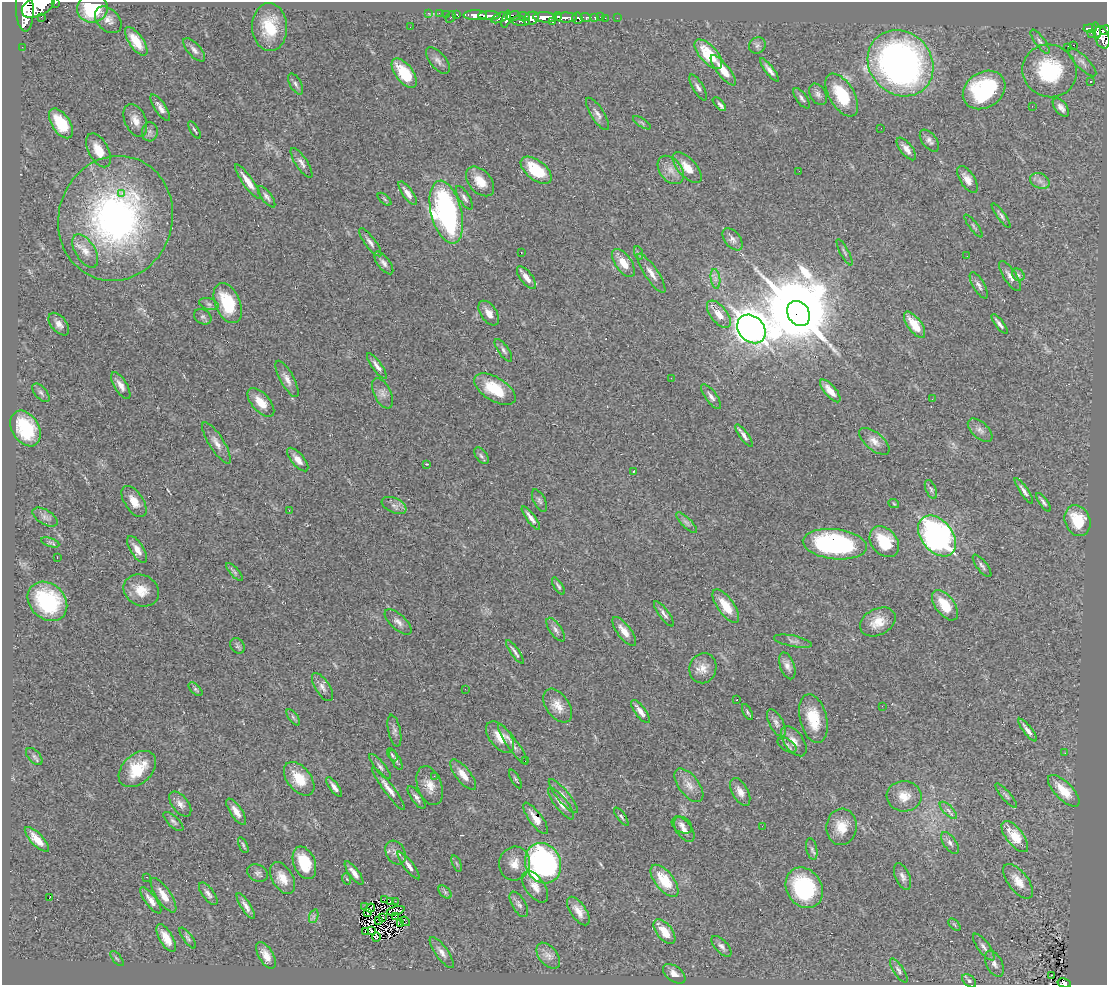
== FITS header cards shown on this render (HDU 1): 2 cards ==
NAXIS1  =                 1105
NAXIS2  =                  983

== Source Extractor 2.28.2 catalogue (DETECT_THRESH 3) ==
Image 1105 x 983 px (HDU 1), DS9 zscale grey, 1 PNG px = 1 image px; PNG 1109 x 987 px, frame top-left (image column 1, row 983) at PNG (2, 2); each listed source drawn as its Kron ellipse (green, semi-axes under 4 px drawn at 4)
Background 0.611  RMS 0.03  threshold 0.0912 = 3 sigma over >= 5 px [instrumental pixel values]
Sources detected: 285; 4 with non-positive FLUX_AUTO (blend fragments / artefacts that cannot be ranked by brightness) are neither listed nor drawn; the other 281 listed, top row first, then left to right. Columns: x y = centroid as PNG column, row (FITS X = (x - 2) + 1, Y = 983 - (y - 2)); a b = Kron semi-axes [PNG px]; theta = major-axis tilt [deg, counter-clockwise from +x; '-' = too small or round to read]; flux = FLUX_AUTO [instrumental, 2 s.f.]
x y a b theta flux
55 3 3 2 - 71
38 5 18 10 28 5500
92 8 15 14 - 120
25 9 22 9 -87 5400
428 13 3 2 - 12
439 13 2 2 - 11
446 14 2 2 - 13
457 15 4 3 - 58
475 15 12 5 -1 1600
489 16 11 3 0 1200
513 16 7 4 12 440
524 16 6 3 -20 390
557 16 4 3 - 420
41 17 3 2 - 3.3
451 17 6 3 63 77
545 17 12 5 -3 2600
566 17 11 5 1 1200
600 17 2 2 - 5.4
500 18 9 4 26 520
531 18 8 6 25 1100
577 18 5 5 - 300
586 18 5 3 - 150
595 18 4 3 - 40
605 18 2 2 - 9.9
617 18 2 2 - 6.2
506 19 9 3 73 570
108 20 15 10 -45 16
520 21 9 4 -7 230
553 22 4 3 - 210
270 27 24 17 -88 73
410 27 2 2 - 1.1
1090 28 6 3 -1 150
1096 30 8 4 -78 300
1105 30 5 4 - 400
1091 33 2 2 - 6.8
1102 37 12 7 -71 730
136 41 17 7 -55 39
1040 42 14 5 -54 7.1
757 45 8 8 - 7
1073 45 3 2 - 5300
22 47 2 2 - 7.5
1068 47 4 2 - 23
194 50 14 6 -48 10
708 54 18 8 -48 84
438 60 16 7 -50 12
1082 62 19 6 -45 11
900 63 35 31 -48 930
723 70 19 6 -52 33
769 70 14 4 -53 11
1049 71 27 26 - 150
404 73 17 8 -52 78
1091 81 2 2 - 1.3
296 84 11 5 -60 6.2
698 87 14 5 -60 8.4
984 90 22 17 33 200
818 94 11 8 -60 8.1
842 95 24 12 -59 90
802 98 12 5 -55 6.4
719 104 8 3 -46 11
1032 106 2 2 - 1.2
1061 107 11 6 -51 11
160 108 15 5 -56 12
598 114 19 6 -58 11
135 120 17 10 -67 20
61 123 17 9 -56 65
642 123 10 3 -33 4.3
881 128 3 2 - 1.5
194 130 10 3 -59 3.6
150 132 9 8 - 7.9
929 141 13 7 -52 9.2
906 149 13 6 -51 13
99 150 18 10 -62 33
301 163 17 6 -56 11
687 167 19 9 -47 29
536 170 18 9 -39 80
671 170 16 10 -52 21
799 171 3 2 - 2.6
967 179 15 7 -58 17
248 181 21 5 -55 23
480 181 17 11 -50 31
1040 181 10 7 -26 10
122 193 3 2 - 32
408 193 14 5 -54 14
267 197 13 5 -53 7.1
464 198 13 5 -58 7.4
384 199 8 4 -42 3.3
446 212 32 15 -76 550
1001 215 15 4 -54 5.9
115 218 63 57 73 660
974 226 14 3 -53 3.3
733 239 12 8 -52 9.8
370 242 17 5 -53 10
85 251 18 10 -58 22
521 252 2 2 - 1.5
844 252 15 3 -62 4.3
639 253 7 4 -70 4.1
967 256 2 2 - 1.6
384 263 13 6 -52 9.1
623 263 16 8 -55 33
651 273 23 6 -56 17
1018 275 7 5 -47 5.4
1010 276 17 6 -57 12
526 278 13 6 -52 16
715 279 10 4 -82 7.7
979 285 15 6 -60 8.6
228 303 21 12 -66 98
209 304 10 5 -16 6.1
489 313 14 8 -54 16
798 313 13 10 -57 32000
719 314 16 8 -51 29
203 317 9 7 -33 5.7
59 324 13 7 -50 12
999 324 12 3 -52 8.2
915 325 15 6 -54 41
751 329 16 12 -45 2800
503 350 13 5 -55 6.8
377 366 16 4 -54 10
671 378 2 2 - 3.9
287 379 20 7 -61 15
121 385 15 6 -59 15
495 389 23 11 -31 77
830 391 14 5 -49 20
41 393 11 6 -48 6.3
382 393 16 8 -63 12
711 397 15 5 -54 9.7
932 399 3 2 - 3.5
261 402 17 9 -47 30
26 428 19 13 -58 98
980 430 15 8 -42 11
744 436 13 4 -54 10
874 441 18 8 -40 16
216 443 24 7 -58 17
481 456 9 5 -53 5.3
298 460 14 6 -50 16
427 464 3 3 - 1.5
634 471 3 2 - 1.8
931 489 10 5 -66 5.3
1024 491 15 4 -56 9.3
539 500 12 6 -63 6.3
134 501 17 9 -56 24
1043 502 11 4 -55 5.8
894 504 5 3 - 2
394 505 13 7 -24 11
289 510 3 2 - 4.1
45 517 14 7 -31 11
531 518 14 4 -53 12
1078 521 16 12 -69 67
686 523 14 5 -45 8
937 536 23 15 -50 610
50 542 9 4 -18 4.6
884 542 17 12 -49 74
835 544 32 15 -6 340
137 549 15 6 -58 18
57 558 3 2 - 2.8
982 566 13 5 -52 6.9
234 572 11 4 -48 5.4
558 586 10 4 -58 4.3
141 590 18 15 -27 35
47 601 22 17 -44 160
945 605 17 9 -53 47
726 606 20 8 -55 43
664 614 15 5 -54 8.6
398 622 17 7 -42 13
878 622 19 13 28 33
556 630 13 6 -56 8.3
624 631 17 7 -53 24
793 641 19 5 -11 8.6
237 646 8 6 -50 5
515 652 14 3 -55 6.8
787 666 14 7 -71 12
703 668 15 13 71 21
322 687 16 7 -57 12
195 689 8 4 -43 4.1
465 689 3 2 - 1.8
737 700 3 2 - 2.8
558 706 19 11 -55 26
882 706 2 2 - 3
640 711 14 5 -53 15
747 712 9 4 -61 3.8
293 717 9 4 -54 4.4
813 719 25 13 -76 65
776 723 15 7 -62 10
1028 730 14 4 -52 14
394 731 16 6 -78 8.3
500 737 18 10 -51 34
794 741 17 9 -54 18
513 744 24 5 -55 13
787 745 10 6 -32 6.7
1065 753 3 2 - 2.5
392 755 7 4 -58 3.7
34 756 10 6 -47 5.4
396 760 11 4 -62 5.3
525 761 2 2 - 3.4
380 766 16 5 -50 8.3
137 769 21 14 43 63
463 775 19 7 -51 23
434 776 3 2 - 4.3
299 779 19 11 -51 54
515 779 10 3 -60 3.6
689 785 19 10 -53 21
430 786 20 12 -71 25
334 787 12 4 -54 10
389 789 26 5 -53 20
1064 791 20 8 -45 41
740 792 15 8 -62 16
563 796 21 6 -50 14
904 796 17 15 -6 30
1006 796 15 4 -50 6.3
416 797 13 5 -55 8.1
561 803 19 6 -52 18
180 804 14 8 -51 13
948 810 11 5 -45 6.9
236 812 15 6 -56 18
621 817 11 4 -53 4.2
536 818 19 6 -54 23
173 821 13 5 -44 6.2
682 825 11 7 -31 10
762 826 2 2 - 22
841 827 18 15 83 37
684 830 14 7 -54 13
1015 837 18 8 -52 55
37 839 16 6 -46 27
950 843 12 6 -55 9
243 845 8 3 -66 3.4
812 849 11 5 -77 6.5
395 852 12 9 -61 12
304 863 17 10 -69 65
457 863 9 3 -69 2.8
514 863 17 15 76 27
543 863 20 17 -65 570
408 865 17 5 -52 13
257 873 11 8 -25 7.6
354 873 14 5 -53 13
903 876 14 7 -66 10
146 877 3 2 - 1.9
282 878 17 10 -59 28
347 879 6 3 -71 2.3
665 881 19 9 -52 66
1018 881 20 10 -52 27
535 887 18 9 -54 20
804 888 21 17 -58 180
445 892 8 5 -46 5
208 894 13 5 -53 8.8
163 895 20 7 -56 25
49 898 3 2 - 25
151 900 16 5 -53 16
384 900 3 2 - 1.2
391 901 3 2 - 5.8
395 901 3 2 - 1.2
519 904 14 7 -59 9.2
246 906 15 4 -57 11
365 907 2 2 - 0.97
370 908 5 2 - 1.6
396 911 9 4 14 3.3
578 911 16 7 -56 20
367 912 3 2 - 2.7
314 916 7 4 71 5
396 916 3 2 - 2
383 917 2 2 - 0.87
379 920 3 2 - 0.73
405 921 5 2 - 4.5
400 923 3 2 - 3.2
954 925 7 4 -45 3.1
371 931 3 2 - 2.3
365 932 2 2 - 2.9
664 932 14 7 -51 39
376 937 4 3 - 4
166 938 15 6 -60 26
188 938 12 4 -54 5.2
721 946 13 6 -47 8.7
984 947 16 6 -53 10
442 952 18 6 -54 12
266 955 15 7 -59 18
548 956 15 9 -51 14
117 958 9 3 -50 2.6
994 964 14 8 -64 11
899 970 14 5 -57 6.9
674 974 13 7 -37 16
1051 975 3 2 - 2.6
969 981 8 5 -39 4.9
1064 983 7 4 -10 110
At the frame edge (FLAGS 8, measured only in part): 6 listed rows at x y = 55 3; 38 5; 92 8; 25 9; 1105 30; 1064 983
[4 non-positive-flux detections neither listed nor drawn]